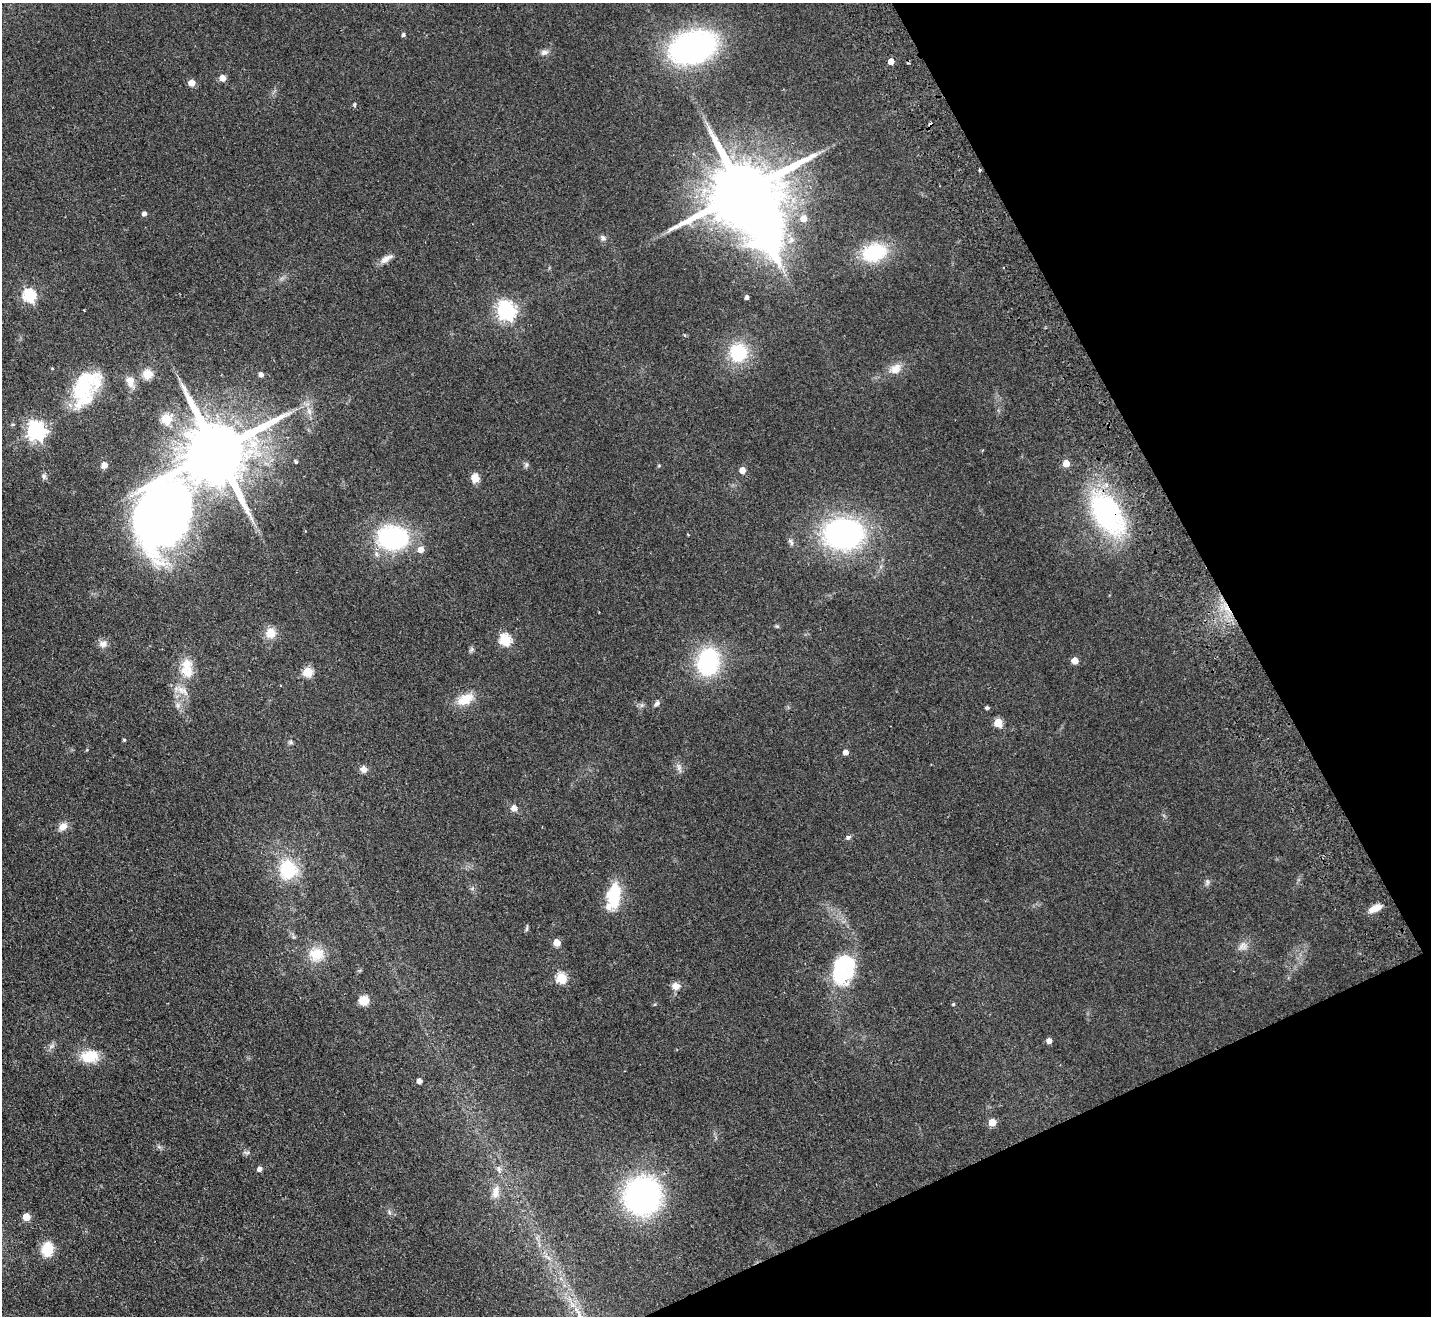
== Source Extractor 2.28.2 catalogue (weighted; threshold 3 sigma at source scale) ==
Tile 12 of 4 x 4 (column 4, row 3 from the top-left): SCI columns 4337-5765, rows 1635-2948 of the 5819 x 5764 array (HDU 1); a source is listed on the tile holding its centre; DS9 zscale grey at full resolution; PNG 1433 x 1318 px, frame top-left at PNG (2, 3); no overlay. Shown black and unused: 22% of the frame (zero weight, under 2 of 3 exposures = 3% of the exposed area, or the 3 px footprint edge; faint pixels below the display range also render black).
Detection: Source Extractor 2.28.2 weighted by HDU 2 'WHT'; one run over the whole footprint, this tile lists its part. Background 0.0667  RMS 0.0072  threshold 0.0326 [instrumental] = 3 sigma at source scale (4.5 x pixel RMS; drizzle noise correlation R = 1.50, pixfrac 1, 0.05/0.05 arcsec/px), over >= 5 px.
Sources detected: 99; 3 inside a brighter object's white glare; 3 cosmic-ray / hot-pixel residue — not listed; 3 inside a brighter listed object's ellipse — not listed separately; the other 90 listed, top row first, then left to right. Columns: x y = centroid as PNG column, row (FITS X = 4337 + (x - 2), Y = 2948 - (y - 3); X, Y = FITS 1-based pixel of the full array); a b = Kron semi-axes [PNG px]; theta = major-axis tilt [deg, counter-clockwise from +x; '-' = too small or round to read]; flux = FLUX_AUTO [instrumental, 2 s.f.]
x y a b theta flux
403 35 4 4 - 1.6
693 47 35 24 18 220
544 52 10 6 19 2.9
891 61 5 4 - 7.6
222 78 5 5 - 8
191 83 5 5 - 9
354 105 7 3 89 0.85
980 170 3 3 - 1.4
742 193 21 14 29 8000
144 214 5 5 - 2.7
803 219 7 7 - 7.8
603 238 9 7 -44 2.1
791 240 11 8 51 5.1
874 253 28 20 17 42
386 258 19 7 31 5
29 296 7 6 - 79
747 297 5 4 - 1.7
84 310 2 2 - 0.49
506 311 7 7 - 310
738 353 16 16 - 41
895 369 16 12 32 8.4
147 374 12 11 - 8.5
261 374 5 4 - 2.7
130 382 17 10 -66 6.5
85 387 38 23 61 60
309 411 12 6 -75 4.3
36 431 8 7 - 280
216 451 18 13 24 8000
296 461 4 4 - 1.3
526 464 7 5 72 1.6
1066 464 5 5 - 10
104 465 7 7 - 3.8
742 470 5 4 - 7.9
44 476 8 6 -77 2.1
475 478 10 8 -81 6.5
163 511 130 69 52 610
1107 513 48 26 -59 130
843 534 31 24 1 190
392 538 32 24 0 91
791 542 12 5 -59 2.2
421 549 6 6 - 5.8
777 626 6 4 -18 0.91
271 633 13 12 - 9.3
505 640 6 6 - 59
103 644 11 10 - 4.3
471 649 9 5 53 1.5
1075 661 5 5 - 11
708 662 27 21 79 70
187 668 31 17 -88 19
308 672 5 5 - 35
465 699 22 12 25 14
657 703 8 6 54 2.1
178 705 9 8 - 3.1
987 708 5 4 - 1.5
998 723 5 5 - 24
124 740 4 4 - 0.98
290 742 7 5 -15 1.3
846 752 5 5 - 4.7
679 767 14 7 -69 3.3
364 769 9 8 - 3.3
514 808 6 6 - 5.3
63 826 12 9 39 5.7
848 837 7 6 - 1.7
288 870 26 24 -81 33
1207 882 10 6 85 1.9
614 899 29 19 67 24
1375 908 14 7 26 7.4
527 928 10 3 81 1.1
557 942 5 5 - 11
1243 946 14 11 20 5.1
317 954 20 18 -2 16
841 975 21 20 - 41
561 978 6 5 - 49
676 986 10 9 - 5.4
364 1000 7 7 - 14
953 1004 4 3 - 0.82
1049 1041 5 4 - 4.3
51 1046 10 6 27 2.4
90 1056 21 14 2 18
419 1081 4 4 - 4.3
992 1122 5 5 - 14
159 1147 7 4 -19 1.4
246 1152 11 4 -5 1.5
260 1169 5 4 - 3.5
498 1169 8 6 -49 2.4
496 1192 18 10 79 7.8
643 1196 27 26 - 210
389 1212 7 4 -72 1.3
26 1217 5 5 - 12
47 1249 15 12 82 17
Overlapping masked pixels (flux is a lower limit): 1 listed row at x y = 1107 513